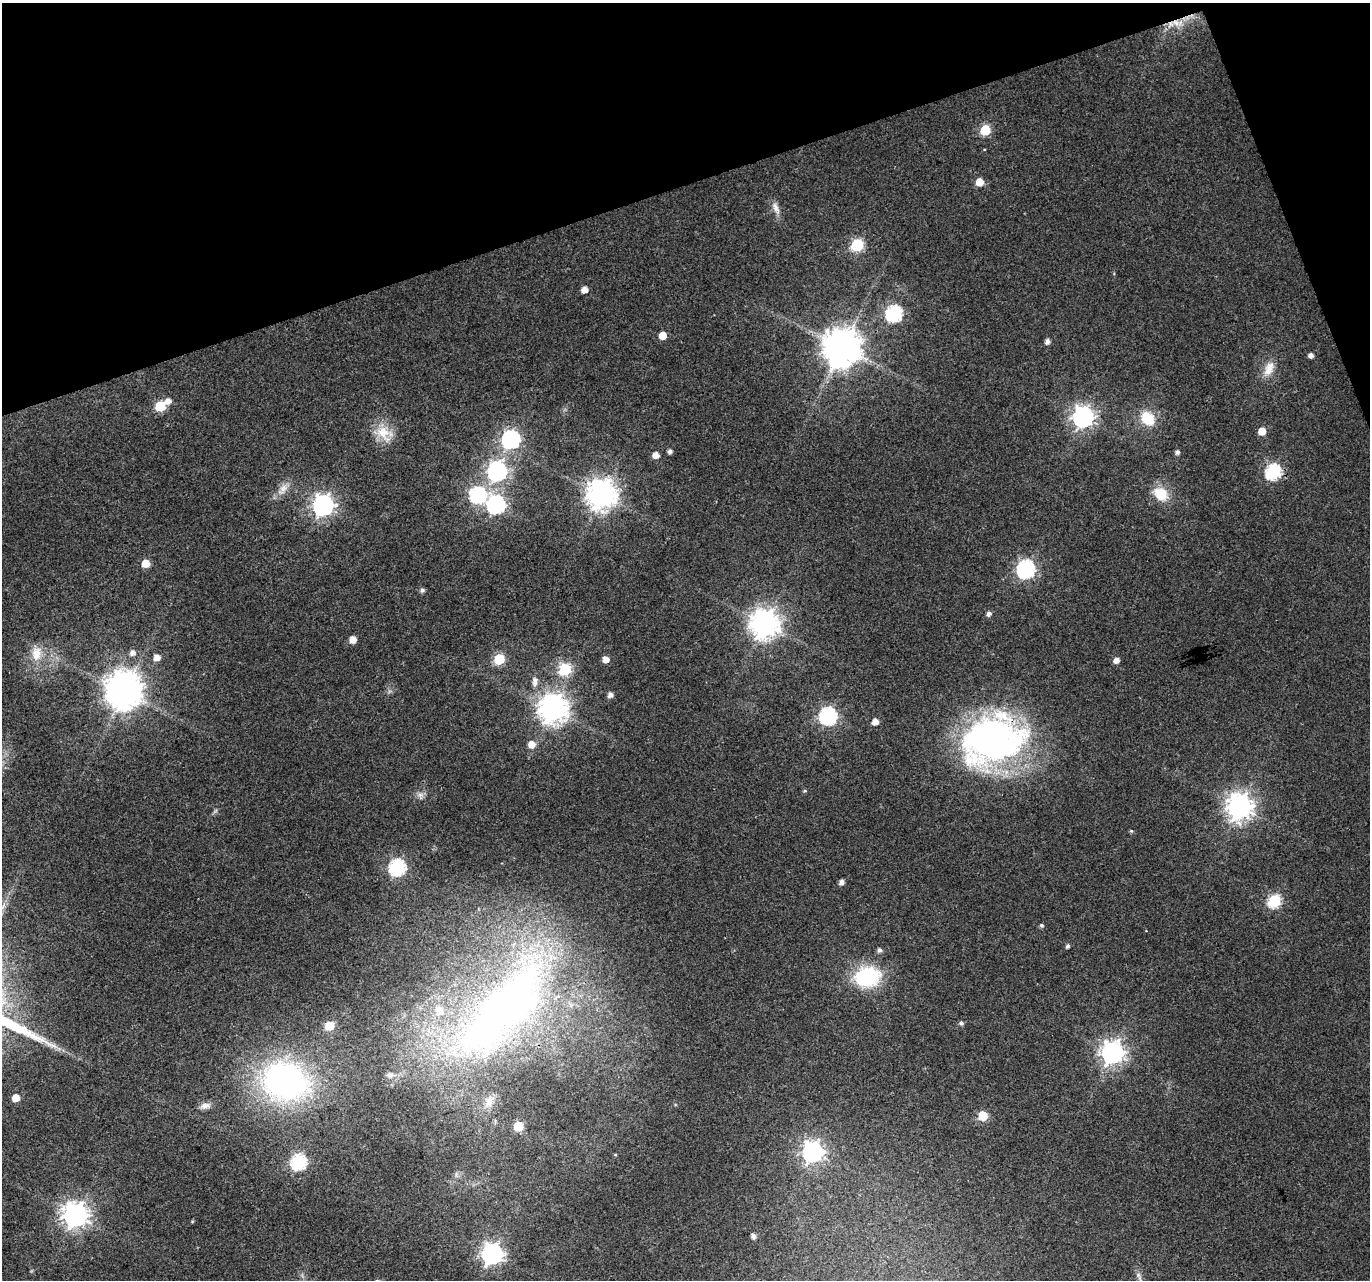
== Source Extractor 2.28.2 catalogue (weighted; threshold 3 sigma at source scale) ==
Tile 3 of 4 x 4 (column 3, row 1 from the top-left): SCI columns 2741-4108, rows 3968-5245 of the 5484 x 5319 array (HDU 1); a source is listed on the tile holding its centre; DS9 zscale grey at full resolution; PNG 1372 x 1282 px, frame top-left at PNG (2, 3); no overlay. Shown black and unused: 17% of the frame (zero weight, under 3 of 4 exposures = <1% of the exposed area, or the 3 px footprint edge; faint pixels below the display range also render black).
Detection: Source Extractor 2.28.2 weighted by HDU 2 'WHT'; one run over the whole footprint, this tile lists its part. Background 0.0313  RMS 0.0039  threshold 0.0177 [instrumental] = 3 sigma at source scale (4.5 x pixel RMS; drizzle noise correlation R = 1.50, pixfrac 1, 0.0396/0.0396 arcsec/px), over >= 5 px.
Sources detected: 85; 4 inside a brighter object's white glare — not listed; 3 inside a brighter listed object's ellipse — not listed separately; the other 78 listed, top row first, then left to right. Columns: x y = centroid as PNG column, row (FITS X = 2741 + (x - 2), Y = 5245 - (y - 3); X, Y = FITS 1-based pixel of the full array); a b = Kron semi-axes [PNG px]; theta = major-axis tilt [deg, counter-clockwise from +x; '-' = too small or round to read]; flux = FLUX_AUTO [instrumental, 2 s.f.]
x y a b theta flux
1177 23 20 8 -8 4.4
985 130 6 6 - 22
979 182 6 5 - 7.3
776 208 20 8 -68 3
857 245 7 6 - 40
584 290 5 5 - 3.6
894 313 7 7 - 94
662 335 5 5 - 6.8
1047 341 5 5 - 1.8
842 347 11 10 - 1100
1311 355 5 5 - 1.8
1269 369 22 12 64 6
168 401 7 6 - 2.6
160 406 6 6 - 22
1083 417 8 8 - 260
1147 418 17 14 -46 12
1262 431 6 5 - 6.4
384 433 28 19 -22 9.6
511 439 8 7 - 140
670 451 5 4 - 1.5
1177 452 5 5 - 1.4
655 455 6 5 - 3.5
497 471 8 7 - 180
1273 472 7 7 - 76
283 489 22 10 53 4.3
1161 494 18 14 -37 11
478 495 8 7 - 86
602 495 10 9 - 580
323 505 8 8 - 240
496 505 8 7 - 140
145 563 5 5 - 7.7
1026 569 8 7 - 140
422 590 6 5 - 1.1
989 613 5 5 - 1.6
765 624 9 9 - 560
353 639 6 5 - 4
36 653 21 15 81 7.8
132 653 6 6 - 2.3
157 657 6 5 - 3.6
499 659 6 6 - 24
606 659 6 6 - 3.4
1116 660 5 5 - 2.7
565 669 6 6 - 42
535 681 14 8 87 2.7
124 691 10 9 - 970
610 695 5 5 - 2.1
553 709 9 9 - 560
828 716 7 7 - 130
875 722 5 5 - 3.6
990 740 70 53 9 150
531 744 6 6 - 4.5
805 791 5 4 - 0.52
420 795 11 8 -53 1.9
1240 807 9 9 - 430
215 811 8 4 45 0.74
397 867 7 7 - 92
842 882 5 4 - 1.9
1274 901 7 6 - 49
1041 925 5 4 - 0.8
1067 946 5 4 - 0.99
879 950 5 5 - 1.3
867 978 26 20 18 33
501 1008 179 68 43 260
961 1023 5 4 - 1.1
329 1026 6 6 - 14
1112 1053 8 8 - 310
285 1081 48 38 -14 130
16 1098 5 5 - 6
205 1106 15 8 14 2.6
983 1116 6 6 - 16
518 1126 6 6 - 18
812 1152 8 8 - 220
298 1162 7 7 - 83
76 1215 9 9 - 390
192 1221 5 4 - 0.37
753 1236 5 4 - 1.6
492 1254 8 8 - 230
1139 1276 16 6 -68 2
Overlapping masked pixels (flux is a lower limit): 3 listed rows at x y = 1177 23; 990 740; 501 1008
Isophote crosses this tile's border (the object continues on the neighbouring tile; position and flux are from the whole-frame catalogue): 1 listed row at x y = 1139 1276
Unlisted compact peaks at least as high as the median listed source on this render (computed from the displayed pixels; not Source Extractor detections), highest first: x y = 1131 831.